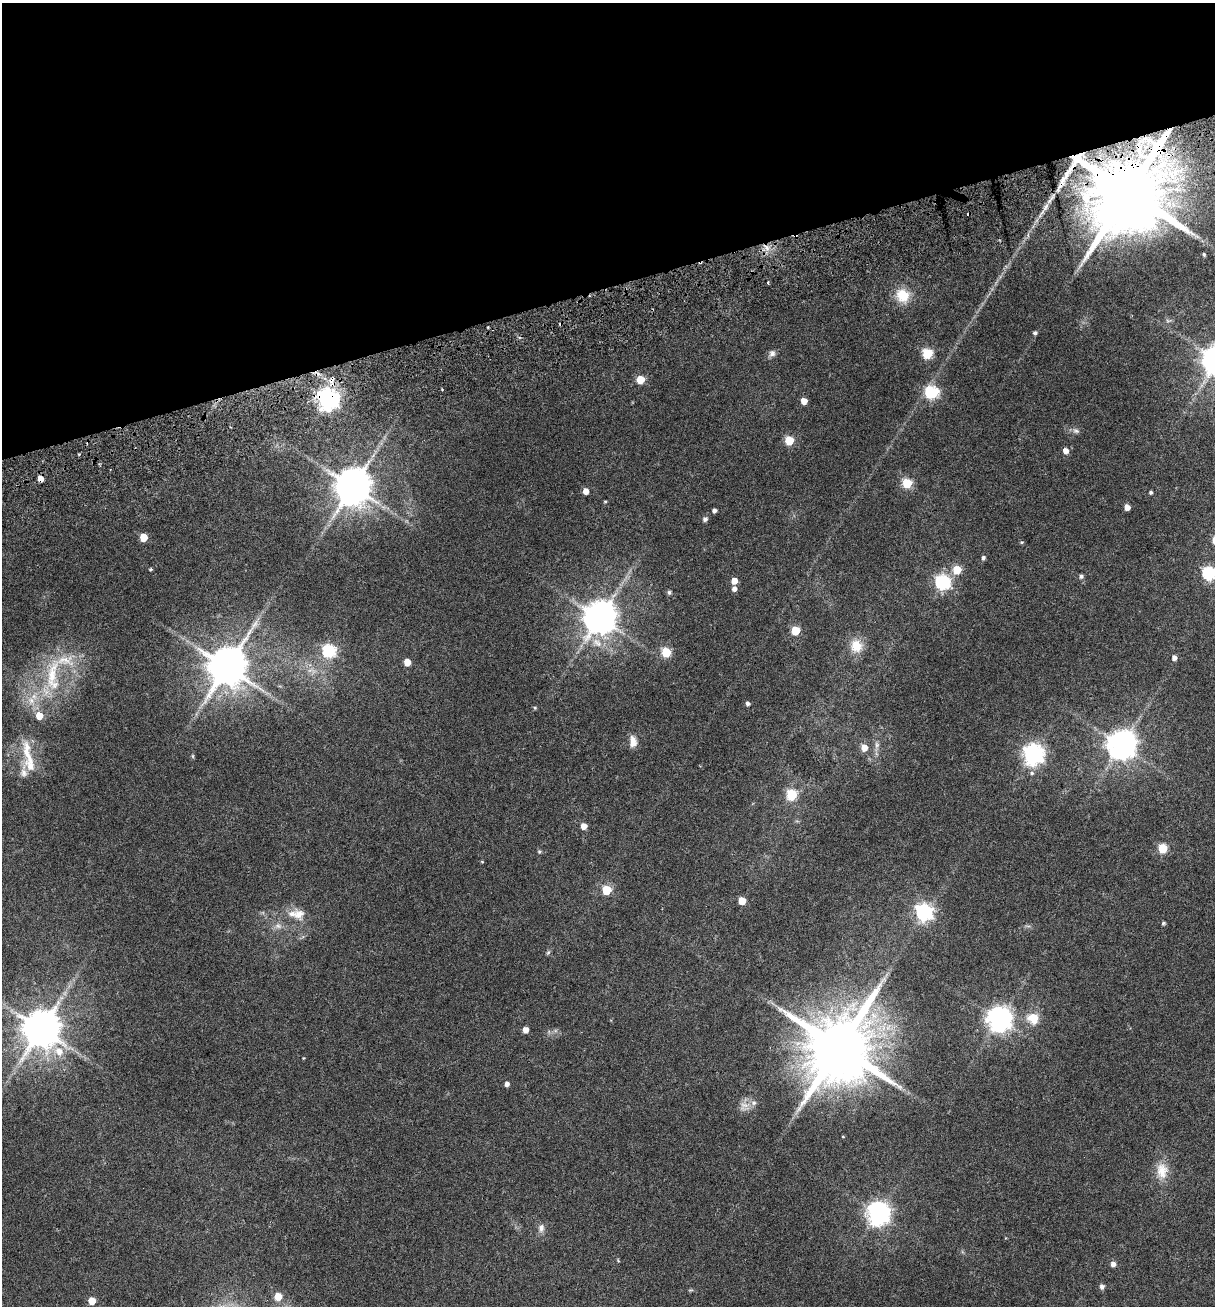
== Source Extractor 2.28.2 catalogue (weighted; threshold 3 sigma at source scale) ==
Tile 3 of 4 x 4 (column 3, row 1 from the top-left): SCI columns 2766-3978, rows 4029-5332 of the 5348 x 5499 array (HDU 1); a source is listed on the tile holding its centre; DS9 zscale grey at full resolution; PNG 1217 x 1308 px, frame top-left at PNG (2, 3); no overlay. Shown black and unused: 22% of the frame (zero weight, under 3 of 6 exposures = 11% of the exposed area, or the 3 px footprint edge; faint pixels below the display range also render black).
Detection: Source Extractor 2.28.2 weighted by HDU 2 'WHT'; one run over the whole footprint, this tile lists its part. Background 0.0341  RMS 0.0029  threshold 0.0117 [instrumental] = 3 sigma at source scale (4.09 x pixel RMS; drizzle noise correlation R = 1.36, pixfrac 0.8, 0.0396/0.0396 arcsec/px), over >= 5 px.
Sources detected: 98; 1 too faint to see at this stretch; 1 inside a brighter object's white glare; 3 cosmic-ray / hot-pixel residue — not listed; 6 inside a brighter listed object's ellipse — not listed separately; the other 87 listed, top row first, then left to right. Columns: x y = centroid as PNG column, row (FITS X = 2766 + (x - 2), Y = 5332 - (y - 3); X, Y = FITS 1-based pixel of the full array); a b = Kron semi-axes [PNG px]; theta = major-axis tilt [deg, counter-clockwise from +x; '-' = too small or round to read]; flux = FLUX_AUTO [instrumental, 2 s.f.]
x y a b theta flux
1128 192 22 19 81 4300
1046 207 14 5 58 1.6
767 248 9 5 -60 1.2
1204 254 3 3 - 0.36
768 282 4 3 - 0.29
902 295 18 16 -53 5.8
1035 333 4 4 - 0.63
772 353 9 8 - 1
927 354 5 5 - 20
640 380 5 5 - 8.1
332 381 14 8 88 2.1
442 390 3 2 - 0.25
932 393 6 6 - 35
328 399 8 7 - 190
804 401 5 5 - 3.1
1076 431 10 7 -30 0.85
789 440 5 5 - 12
1066 451 5 5 - 2
40 478 5 4 - 2.5
907 483 5 5 - 16
353 486 10 9 - 780
586 491 5 4 - 2.4
1151 492 4 4 - 0.52
605 502 4 4 - 0.28
1127 507 5 4 - 2.3
714 510 4 4 - 0.93
705 519 5 5 - 0.86
143 537 5 5 - 7.5
1022 542 5 4 - 0.32
983 558 5 4 - 0.65
150 569 3 3 - 0.37
957 570 5 5 - 9.5
1209 573 6 6 - 41
1081 576 5 5 - 0.75
734 581 5 5 - 2.8
943 582 6 6 - 57
734 589 5 5 - 1.1
669 592 6 5 - 0.48
600 618 10 9 - 580
795 631 5 5 - 11
856 646 17 16 - 4.6
329 651 6 6 - 39
666 652 6 5 - 14
1174 658 5 4 - 1.2
407 662 5 5 - 4
227 667 12 11 - 940
52 676 58 17 87 15
31 700 12 9 -32 2.6
747 704 5 4 - 0.71
535 708 5 4 - 0.37
633 741 14 8 -87 2.2
877 745 10 6 85 0.98
1122 745 9 9 - 410
864 747 6 5 - 3
28 754 45 12 -78 7.2
1033 754 8 7 - 150
193 756 6 4 -89 0.32
1032 773 6 6 - 0.55
792 795 6 5 - 20
584 826 5 5 - 2.4
1163 848 5 5 - 11
539 852 6 5 - 0.39
482 862 5 3 - 0.26
606 890 5 5 - 12
742 901 5 5 - 5.4
924 912 7 7 - 84
299 914 18 16 -69 3.5
1163 923 5 4 - 0.36
278 926 11 8 -18 1.4
548 952 7 5 67 0.42
1033 1018 14 13 - 4.5
999 1019 8 8 - 250
41 1029 11 10 - 820
525 1030 5 4 - 2.1
839 1047 19 17 77 2900
59 1051 12 10 -48 3
507 1084 5 5 - 1
744 1106 16 13 18 2.4
843 1137 4 3 - 0.19
1162 1171 23 15 -86 4.7
878 1214 8 8 - 200
541 1228 12 8 82 1.3
1113 1264 5 5 - 1.2
1102 1286 6 5 - 0.95
690 1290 8 3 5 0.32
278 1296 5 5 - 5.7
92 1301 5 5 - 5
Overlapping masked pixels (flux is a lower limit): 5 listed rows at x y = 1128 192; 767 248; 332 381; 328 399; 40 478
Isophote crosses this tile's border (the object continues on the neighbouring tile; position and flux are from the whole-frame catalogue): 1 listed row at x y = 1209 573